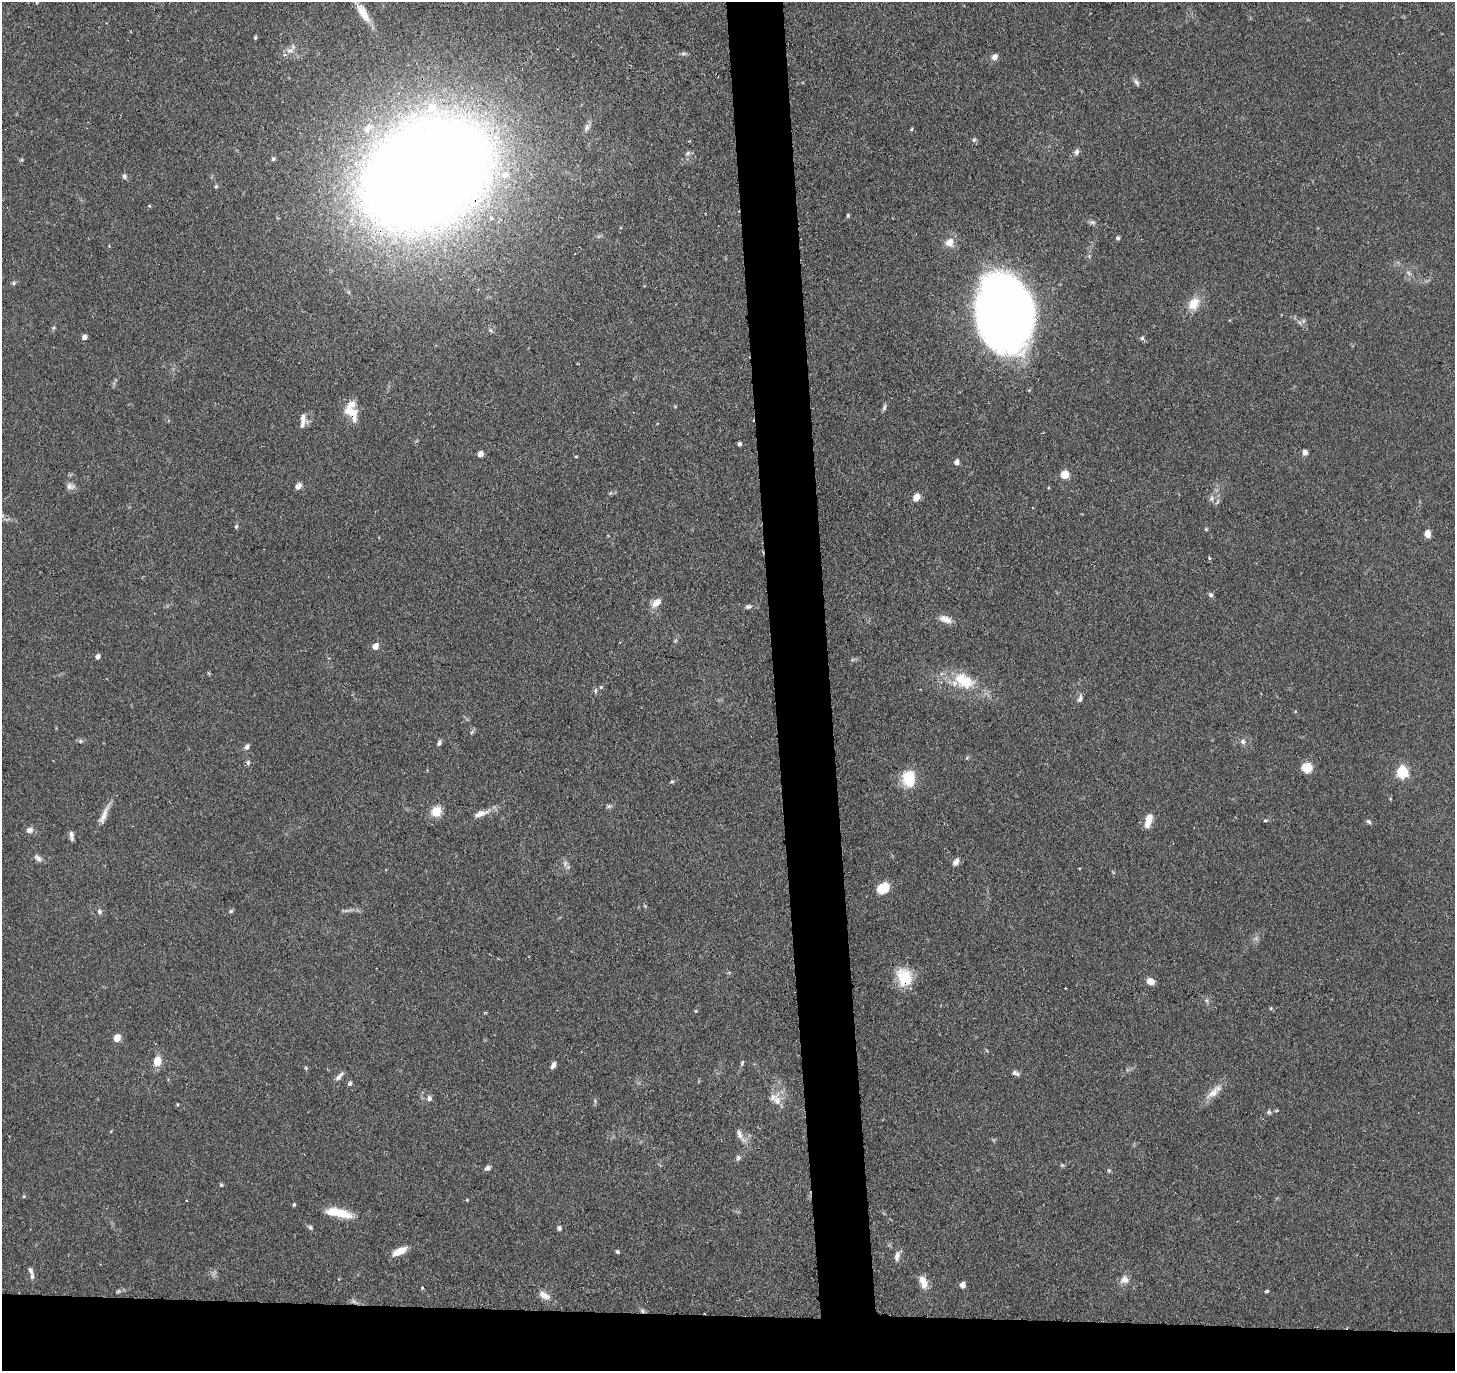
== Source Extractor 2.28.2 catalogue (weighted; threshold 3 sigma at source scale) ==
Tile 8 of 3 x 3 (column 2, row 3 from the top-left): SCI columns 1454-2906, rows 113-1481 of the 4359 x 4331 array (HDU 1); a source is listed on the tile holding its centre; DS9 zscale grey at full resolution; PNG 1457 x 1373 px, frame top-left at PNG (2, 2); no overlay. Shown black and unused: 8% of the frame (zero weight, under 2 of 3 exposures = <1% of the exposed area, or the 3 px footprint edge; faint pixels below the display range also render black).
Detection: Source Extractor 2.28.2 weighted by HDU 2 'WHT'; one run over the whole footprint, this tile lists its part. Background 0.126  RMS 0.0067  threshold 0.03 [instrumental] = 3 sigma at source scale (4.5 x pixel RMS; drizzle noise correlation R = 1.50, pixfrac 1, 0.05/0.05 arcsec/px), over >= 5 px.
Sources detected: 131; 1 too faint to see at this stretch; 2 cosmic-ray / hot-pixel residue — not listed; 6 inside a brighter listed object's ellipse — not listed separately; the other 122 listed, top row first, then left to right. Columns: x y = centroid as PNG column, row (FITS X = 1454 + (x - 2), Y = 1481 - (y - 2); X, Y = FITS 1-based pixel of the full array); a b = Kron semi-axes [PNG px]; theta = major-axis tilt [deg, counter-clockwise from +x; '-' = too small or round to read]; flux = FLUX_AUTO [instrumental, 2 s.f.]
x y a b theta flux
37 2 5 4 - 0.76
363 12 29 9 -58 11
255 38 5 4 - 1
290 50 10 8 -12 3.9
683 53 8 4 8 1.3
995 57 6 6 - 3.7
1136 82 11 6 -57 2.2
587 127 9 6 58 2.4
912 129 5 3 - 0.68
974 140 6 5 - 1.2
1077 152 8 6 76 2.1
688 153 8 6 45 1.8
273 159 6 5 - 1.4
426 173 101 73 31 1800
124 176 8 6 -80 1.6
216 187 5 4 - 0.99
149 206 3 3 - 1.5
848 215 5 4 - 0.85
491 218 4 3 - 2.1
1092 222 9 5 -3 1.7
1118 238 5 4 - 1.2
950 242 11 9 44 6.5
1409 273 7 5 -60 1.7
14 283 6 5 - 1.2
1194 304 19 13 53 10
1004 312 62 44 -76 640
1303 321 7 4 71 1.2
53 328 6 4 46 0.98
84 337 5 5 - 3
1142 338 6 5 - 1.1
884 407 9 5 66 1.6
351 412 23 14 -46 12
303 420 18 8 86 5
739 444 4 4 - 1.4
1305 452 6 5 - 3.2
480 454 5 4 - 5.3
576 456 4 3 - 0.63
957 462 6 5 - 3
1065 475 5 5 - 20
70 486 12 8 -5 3
298 486 8 6 44 3.4
916 497 9 8 - 4.8
1211 498 8 6 88 1.9
236 526 6 4 70 1
1206 529 4 4 - 0.82
1428 534 7 5 -86 5.6
1209 558 4 3 - 1.2
1211 595 7 6 - 1.4
657 602 12 7 43 6.4
748 606 9 6 6 1.7
945 619 17 8 -20 5.5
375 646 5 5 - 7.7
97 657 5 5 - 2.6
964 681 28 18 -30 24
601 687 5 5 - 0.82
595 691 8 4 89 1.1
1080 698 10 6 71 2.1
472 732 6 4 70 1
80 741 6 5 - 1.2
1243 742 8 7 - 2.4
439 743 7 4 73 1.6
247 747 8 6 58 2
248 763 6 5 - 1.3
1307 768 10 10 - 9.9
1402 772 6 5 - 70
909 778 19 14 -87 19
672 781 5 4 - 0.85
1390 799 4 3 - 0.51
609 806 6 5 - 1.3
436 811 11 10 - 9.7
480 813 20 8 17 5.9
104 815 28 7 67 6.2
1148 820 13 6 74 9.9
1265 820 4 3 - 1.3
1369 822 6 5 - 1.3
29 830 9 7 9 3.2
71 836 11 5 -84 2.5
38 858 11 7 -39 2.8
956 862 9 6 58 3.2
565 864 8 6 89 2.2
884 888 9 6 37 29
231 911 6 5 - 1.1
99 912 7 6 - 1.8
904 977 23 17 -60 19
1151 981 9 7 -22 4.8
1271 1008 5 4 - 0.65
696 1011 4 4 - 0.62
117 1038 5 5 - 14
157 1061 7 6 - 14
742 1063 9 4 72 1.1
553 1065 8 5 65 2.5
306 1068 5 4 - 0.87
1015 1073 11 6 -24 2.1
338 1078 11 6 50 3
350 1083 6 5 - 1.6
1213 1093 23 10 40 7.7
429 1098 6 5 - 2.5
777 1101 16 11 -77 7.1
177 1104 4 3 - 0.61
1269 1112 6 6 - 1.3
739 1134 13 6 -72 3.5
738 1158 8 6 70 1.7
487 1168 7 5 39 1.9
1109 1171 6 4 -20 0.86
221 1185 5 5 - 0.78
24 1196 5 4 - 0.7
467 1200 4 4 - 0.53
294 1205 4 4 - 0.87
340 1213 30 10 -13 15
310 1227 6 5 - 1.2
559 1228 5 5 - 1.9
399 1251 16 7 27 8.5
617 1252 4 3 - 1.4
897 1256 13 7 79 3.4
32 1276 10 5 -87 2
1124 1280 11 10 - 4.4
923 1282 17 9 -73 6.4
962 1285 5 4 - 5.1
1267 1291 5 4 - 0.79
544 1295 17 9 -33 5.2
354 1301 9 3 -45 1.2
642 1311 7 4 -46 1.4
Overlapping masked pixels (flux is a lower limit): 5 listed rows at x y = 426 173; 351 412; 904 977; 354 1301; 642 1311
Isophote crosses this tile's border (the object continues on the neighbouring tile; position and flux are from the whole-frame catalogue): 2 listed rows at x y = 37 2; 363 12